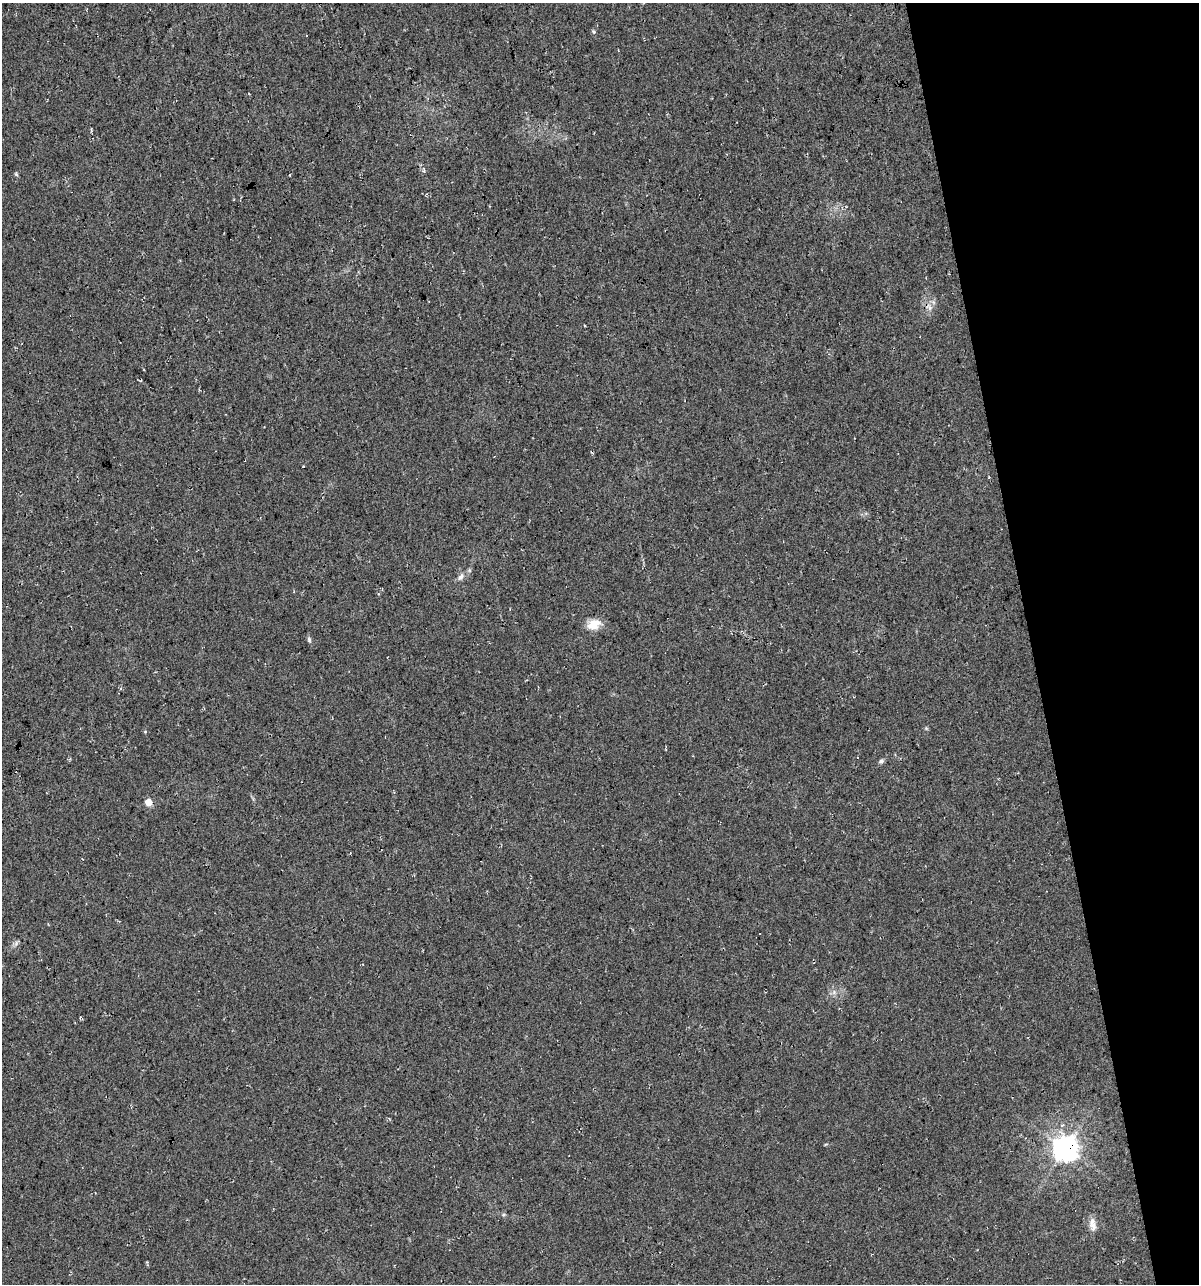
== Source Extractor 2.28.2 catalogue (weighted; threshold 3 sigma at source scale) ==
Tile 12 of 4 x 4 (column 4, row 3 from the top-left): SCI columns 3636-4832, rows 1283-2564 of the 4927 x 5129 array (HDU 1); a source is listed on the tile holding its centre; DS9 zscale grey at full resolution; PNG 1201 x 1286 px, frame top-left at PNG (2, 3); no overlay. Shown black and unused: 14% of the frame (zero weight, under 3 of 4 exposures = <1% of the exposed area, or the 3 px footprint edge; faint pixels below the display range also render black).
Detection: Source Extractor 2.28.2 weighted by HDU 2 'WHT'; one run over the whole footprint, this tile lists its part. Background 0.0217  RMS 0.008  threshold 0.0359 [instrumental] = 3 sigma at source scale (4.5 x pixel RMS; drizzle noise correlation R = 1.50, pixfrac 1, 0.0396/0.0396 arcsec/px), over >= 5 px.
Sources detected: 10; all 10 listed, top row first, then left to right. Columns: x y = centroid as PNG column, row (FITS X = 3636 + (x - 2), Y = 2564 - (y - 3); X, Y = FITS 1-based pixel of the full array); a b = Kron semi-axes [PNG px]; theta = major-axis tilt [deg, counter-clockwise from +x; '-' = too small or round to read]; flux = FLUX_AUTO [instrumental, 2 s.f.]
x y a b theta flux
16 174 6 4 -46 0.96
929 307 7 4 -71 2.1
989 477 4 2 - 0.57
461 577 11 6 46 3.1
594 624 17 12 28 11
309 640 7 5 -75 1.5
881 761 7 5 3 1.5
148 802 5 4 - 16
1065 1148 8 8 - 830
1093 1225 14 9 89 5.1
Overlapping masked pixels (flux is a lower limit): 1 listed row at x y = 1065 1148